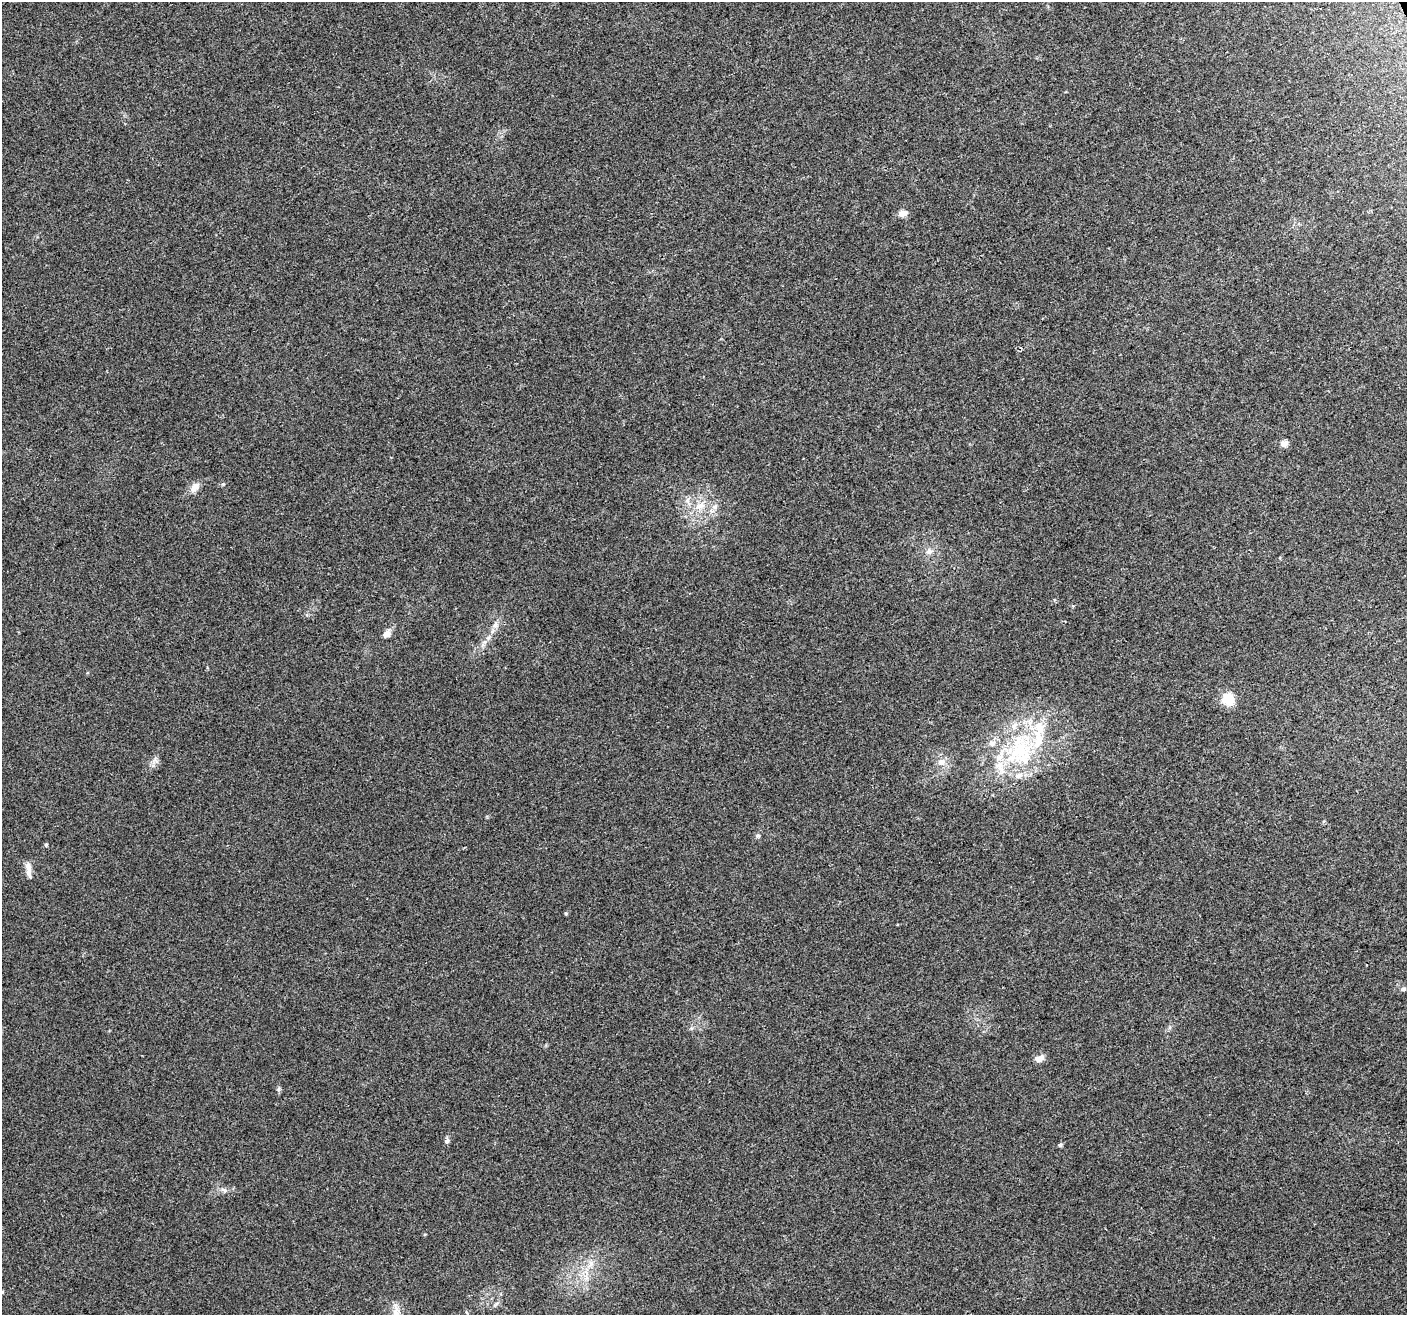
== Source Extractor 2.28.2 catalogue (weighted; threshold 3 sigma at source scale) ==
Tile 10 of 4 x 4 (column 2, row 3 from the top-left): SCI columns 1406-2810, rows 1400-2712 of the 5624 x 5482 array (HDU 1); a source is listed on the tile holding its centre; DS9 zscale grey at full resolution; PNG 1409 x 1317 px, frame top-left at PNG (2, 2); no overlay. Shown black and unused: <1% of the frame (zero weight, under 3 of 4 exposures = <1% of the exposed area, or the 3 px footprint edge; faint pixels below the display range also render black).
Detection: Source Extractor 2.28.2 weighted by HDU 2 'WHT'; one run over the whole footprint, this tile lists its part. Background 0.0295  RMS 0.0046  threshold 0.0208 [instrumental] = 3 sigma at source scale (4.5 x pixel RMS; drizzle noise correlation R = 1.50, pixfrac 1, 0.0396/0.0396 arcsec/px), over >= 5 px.
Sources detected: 32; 6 inside a brighter listed object's ellipse — not listed separately; the other 26 listed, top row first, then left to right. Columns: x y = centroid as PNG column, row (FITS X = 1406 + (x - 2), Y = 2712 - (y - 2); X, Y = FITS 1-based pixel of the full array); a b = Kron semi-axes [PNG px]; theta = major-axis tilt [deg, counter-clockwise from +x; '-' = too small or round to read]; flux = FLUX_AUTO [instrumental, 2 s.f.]
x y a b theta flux
903 213 10 7 12 2.7
1284 443 10 8 23 2.2
195 487 14 9 49 3.4
700 506 15 7 20 4.2
715 507 9 6 50 1.9
929 551 9 8 - 2.1
495 625 9 6 -83 1.7
387 634 9 7 48 2.6
1228 699 12 11 - 10
1014 726 9 7 88 2
1038 726 16 13 18 8.1
1020 749 35 22 17 30
156 760 8 5 -45 1.2
941 762 11 9 21 3.3
1019 775 11 8 23 3
46 845 5 4 - 0.54
28 867 15 8 -78 3.4
1403 989 7 5 15 0.91
1040 1058 13 8 21 2.7
447 1141 7 6 - 1.2
1060 1145 5 5 - 0.77
224 1190 10 3 -29 1
591 1264 9 4 81 1.7
2 1292 4 4 - 0.52
496 1304 10 4 34 0.97
396 1311 16 9 85 3.8
Isophote crosses this tile's border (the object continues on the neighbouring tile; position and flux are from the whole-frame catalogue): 1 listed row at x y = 2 1292
Unlisted compact peaks at least as high as the median listed source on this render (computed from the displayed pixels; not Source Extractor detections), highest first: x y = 758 836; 279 1089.